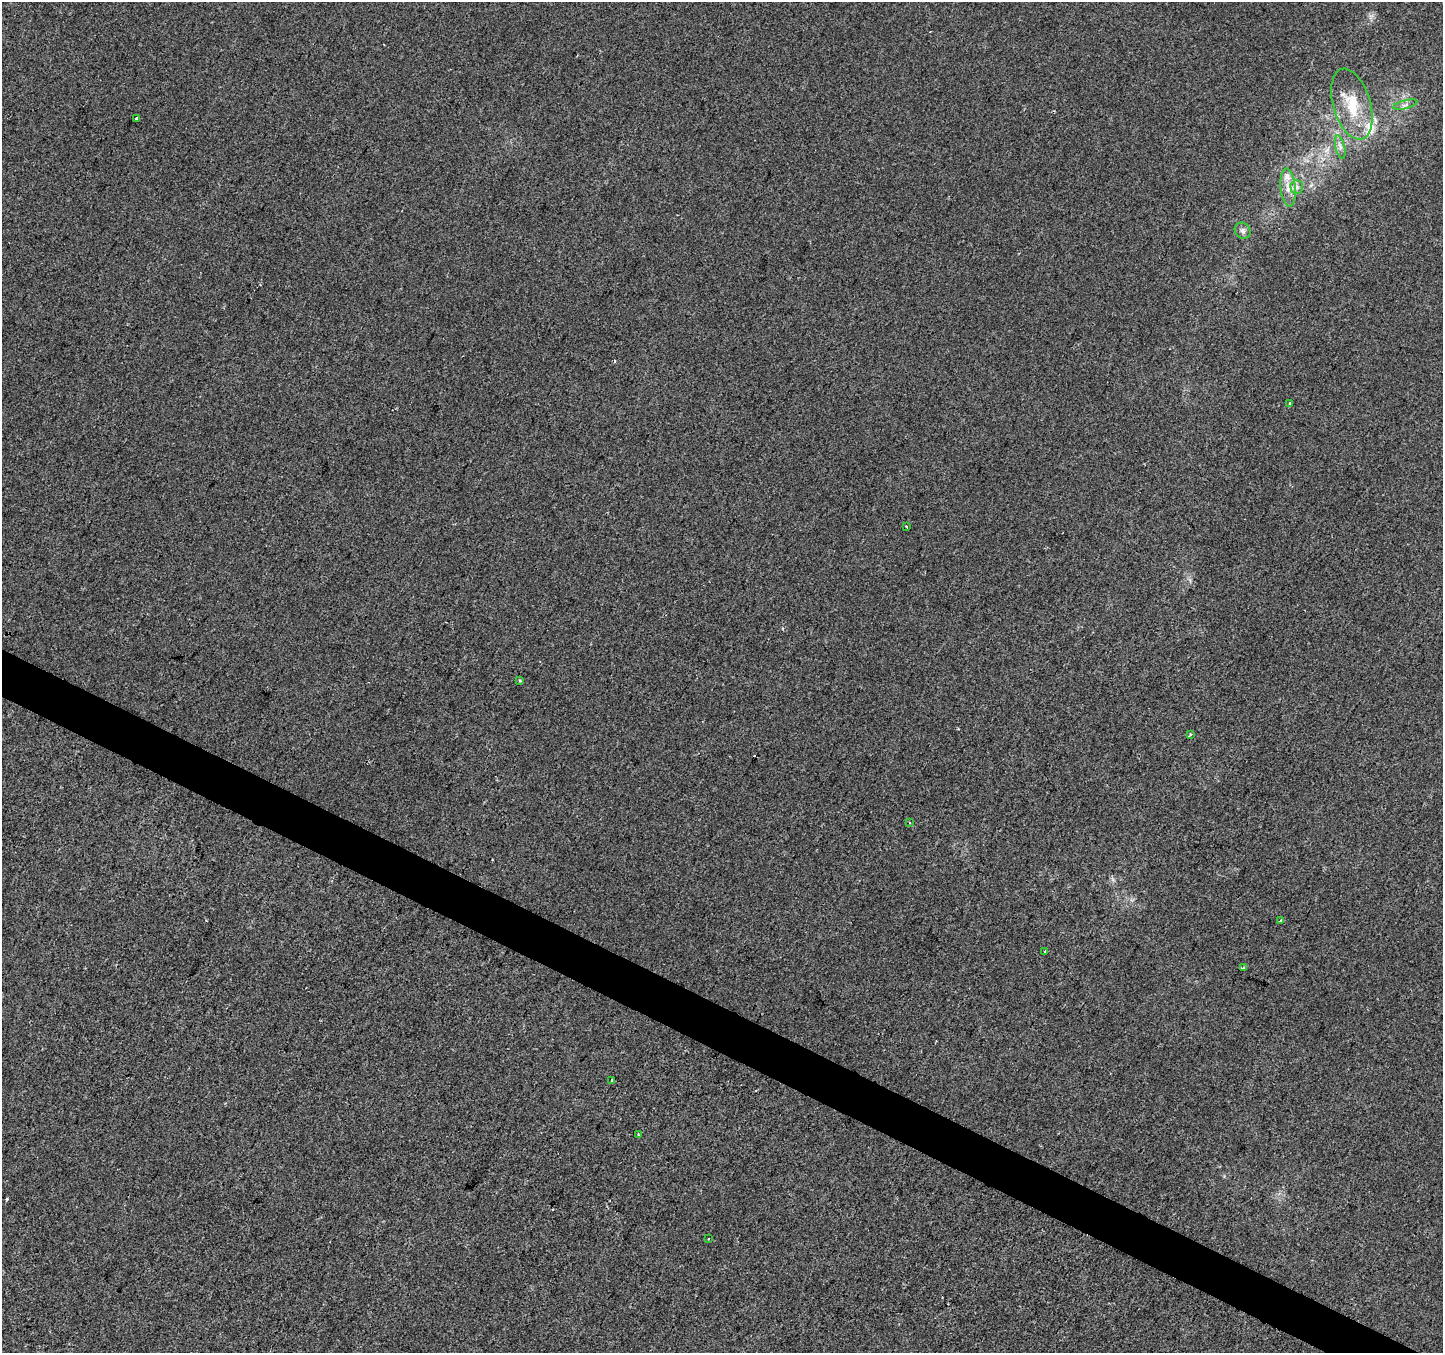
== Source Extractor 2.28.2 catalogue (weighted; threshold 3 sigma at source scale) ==
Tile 6 of 4 x 4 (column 2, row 2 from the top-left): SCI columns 1448-2888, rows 2966-4316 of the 5770 x 5865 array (HDU 1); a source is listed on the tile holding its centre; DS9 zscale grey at full resolution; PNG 1445 x 1355 px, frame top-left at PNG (2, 2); each listed source drawn as its Kron ellipse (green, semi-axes under 4 px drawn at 4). Shown black and unused: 3% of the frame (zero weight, under 2 of 3 exposures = <1% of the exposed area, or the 3 px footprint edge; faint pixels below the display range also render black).
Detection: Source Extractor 2.28.2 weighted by HDU 2 'WHT'; one run over the whole footprint, this tile lists its part. Background -6.54e-04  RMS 0.0041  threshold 0.0185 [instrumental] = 3 sigma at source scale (4.5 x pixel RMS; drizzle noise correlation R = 1.50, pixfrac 1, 0.0396/0.0396 arcsec/px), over >= 5 px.
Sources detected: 22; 2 cosmic-ray / hot-pixel residue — neither listed nor drawn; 2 inside a brighter listed object's ellipse — not listed separately; the other 18 listed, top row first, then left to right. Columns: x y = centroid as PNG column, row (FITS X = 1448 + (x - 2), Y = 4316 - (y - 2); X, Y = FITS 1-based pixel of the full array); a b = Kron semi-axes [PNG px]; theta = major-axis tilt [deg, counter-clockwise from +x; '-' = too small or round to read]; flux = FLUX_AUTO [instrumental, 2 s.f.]
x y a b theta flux
1352 104 36 18 -73 16
1405 105 12 3 15 1
136 118 3 2 - 0.46
1340 147 12 4 -76 1.6
1288 187 19 7 -85 4.2
1297 187 7 6 - 1.5
1243 231 8 7 - 1.4
1290 404 3 3 - 9.2
906 527 3 2 - 0.48
520 681 4 3 - 0.48
1190 734 4 3 - 0.56
910 822 3 2 - 0.43
1280 921 3 2 - 0.8
1045 951 3 3 - 0.84
1243 968 3 3 - 2
612 1080 3 2 - 0.68
638 1135 3 3 - 0.41
708 1239 3 2 - 0.32
Unlisted compact peaks at least as high as the median listed source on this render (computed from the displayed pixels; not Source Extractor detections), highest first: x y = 1190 580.